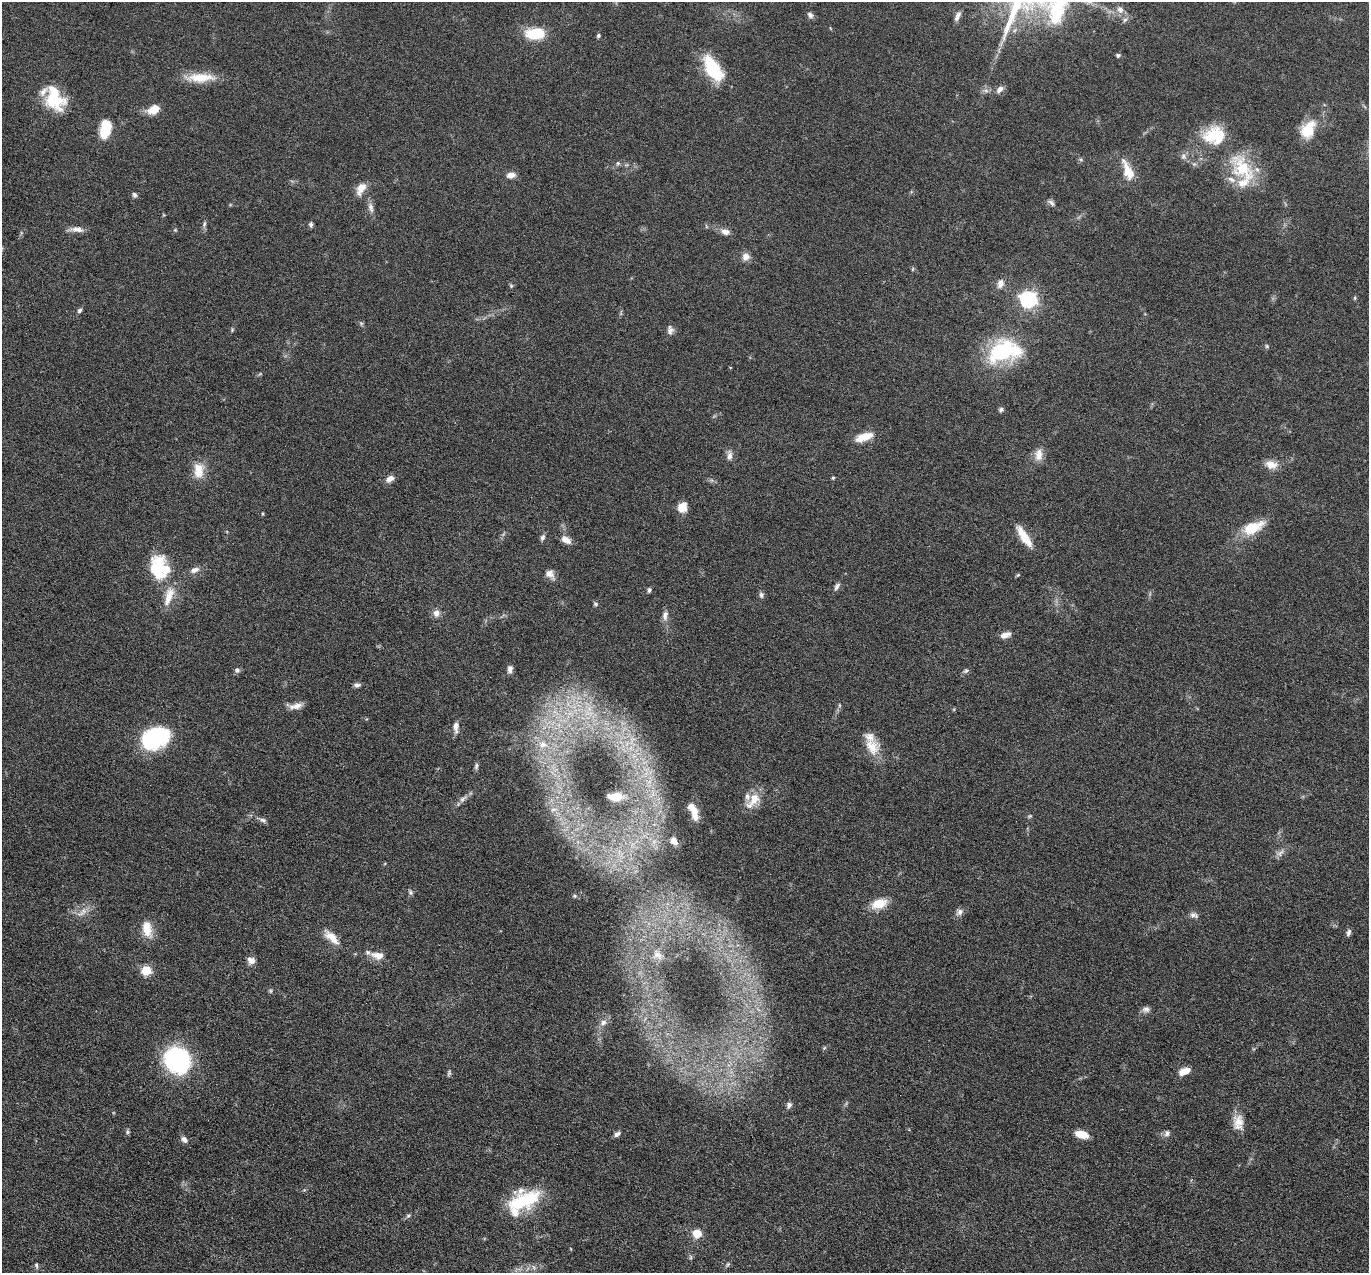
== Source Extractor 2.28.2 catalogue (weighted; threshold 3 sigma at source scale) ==
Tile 7 of 4 x 4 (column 3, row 2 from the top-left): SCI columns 2740-4106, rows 2813-4083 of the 5480 x 5495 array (HDU 1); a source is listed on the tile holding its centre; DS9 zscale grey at full resolution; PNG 1371 x 1275 px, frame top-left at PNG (2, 2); no overlay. Nothing masked; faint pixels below the display range render black.
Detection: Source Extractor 2.28.2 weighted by HDU 2 'WHT'; one run over the whole footprint, this tile lists its part. Background 0.0445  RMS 0.0037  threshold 0.0153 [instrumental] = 3 sigma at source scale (4.09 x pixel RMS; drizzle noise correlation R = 1.36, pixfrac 0.8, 0.05/0.05 arcsec/px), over >= 5 px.
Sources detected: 139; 1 too faint to see at this stretch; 1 inside a brighter object's white glare — not listed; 12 inside a brighter listed object's ellipse — not listed separately; the other 125 listed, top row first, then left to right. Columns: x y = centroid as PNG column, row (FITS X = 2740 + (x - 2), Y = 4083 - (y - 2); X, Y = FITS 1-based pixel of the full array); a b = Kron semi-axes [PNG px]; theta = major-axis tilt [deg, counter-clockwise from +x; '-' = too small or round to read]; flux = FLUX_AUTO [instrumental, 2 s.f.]
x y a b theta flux
1120 10 11 8 -48 2.1
810 15 9 6 -50 1.2
958 16 12 5 65 1.5
1125 19 8 6 73 1.1
535 33 14 9 6 18
598 35 5 4 - 0.63
1118 55 5 4 - 0.83
713 68 30 14 -56 18
200 77 37 11 1 8.4
1000 89 10 6 44 1.8
986 91 7 5 -2 0.97
55 99 31 21 -65 15
154 109 13 8 27 5.6
105 129 18 10 81 11
1308 130 23 15 60 9.2
1183 156 8 7 - 1.2
618 163 6 5 - 0.64
1194 164 5 5 - 0.67
1243 169 46 24 -55 19
1128 171 27 10 -66 6.7
511 175 11 7 10 2.3
361 188 16 8 59 3.9
134 195 7 6 - 0.8
1051 203 11 5 -42 1.1
371 208 15 7 -76 1.8
204 224 8 4 67 0.78
311 224 7 5 89 0.78
77 229 18 7 -6 2.4
175 230 4 4 - 0.4
725 232 12 8 -13 2.1
746 257 10 9 - 2.3
913 269 6 4 88 0.42
1000 284 13 9 74 2.2
511 286 5 5 - 0.49
1355 298 6 4 90 0.4
1028 299 7 7 - 110
80 310 6 5 - 0.86
361 323 6 4 -18 0.53
232 330 6 4 73 0.43
670 330 11 8 -90 1.6
1267 346 5 4 - 0.5
1001 351 27 19 37 34
1001 410 6 5 - 0.82
864 437 22 9 18 5.6
1039 455 17 10 89 3.3
729 456 13 7 -89 1.8
1271 465 16 11 -14 3.6
199 470 21 13 90 5.9
833 478 4 4 - 0.44
390 479 11 7 35 1.9
682 507 11 10 - 4
263 514 5 3 - 0.34
1253 528 27 13 24 10
1024 536 28 8 -57 6.5
542 537 9 6 66 0.95
566 540 13 7 -29 2.8
157 568 33 19 88 15
194 570 12 7 17 2
550 574 14 10 -44 2.3
1018 575 6 4 44 0.4
837 586 10 6 59 1.2
649 590 6 4 72 0.73
761 595 7 6 - 0.97
169 596 29 10 72 6
596 604 7 5 -32 0.63
436 613 9 8 - 2
665 615 14 7 80 1.9
1005 635 10 6 16 2.7
510 669 10 6 80 1.4
237 670 7 6 - 0.99
966 671 8 5 36 0.81
357 685 8 5 -4 1.1
839 705 6 3 -72 0.41
296 706 17 7 13 2.6
555 712 14 4 -40 2.4
589 713 19 10 -16 7
456 727 16 6 -90 1.9
154 738 29 20 25 31
633 739 7 4 -18 1
542 745 13 11 0 4.6
872 747 23 17 -63 6.8
476 766 10 5 83 0.9
615 796 13 7 0 5.8
463 799 14 7 39 1.8
754 799 19 13 63 5.9
553 809 7 4 2 0.7
694 813 19 10 -79 4.9
1030 816 6 5 - 0.49
263 820 11 6 -21 1.1
674 841 11 7 -60 2.5
1280 853 14 6 48 1.7
410 892 7 6 - 0.75
575 896 5 4 - 0.47
879 904 18 10 20 6.8
84 911 9 7 -7 2
959 912 10 8 48 1.5
1194 915 11 6 -15 1.3
147 928 20 11 -80 6
1348 933 9 5 76 1
331 937 23 9 -45 4.5
657 955 13 9 -28 2.4
378 956 15 8 -9 3.8
251 960 10 8 -32 1.9
146 970 5 5 - 17
270 991 5 5 - 0.53
1146 1009 10 8 7 1.5
603 1023 10 7 33 1.5
824 1048 6 4 46 0.45
177 1060 25 21 -46 48
1184 1071 14 7 22 3.3
449 1073 8 4 75 0.64
789 1105 9 7 65 1.3
1238 1122 21 14 -85 4.9
128 1132 7 4 -86 0.62
1167 1133 9 7 58 1.3
617 1134 9 6 35 1.2
1082 1134 14 7 -13 4.7
184 1139 9 6 -48 1.5
525 1200 42 18 22 20
408 1216 6 5 - 0.66
697 1233 6 6 - 7.2
571 1249 5 3 - 0.25
691 1257 7 4 -90 0.56
728 1264 7 4 58 0.61
36 1265 9 4 -76 0.73